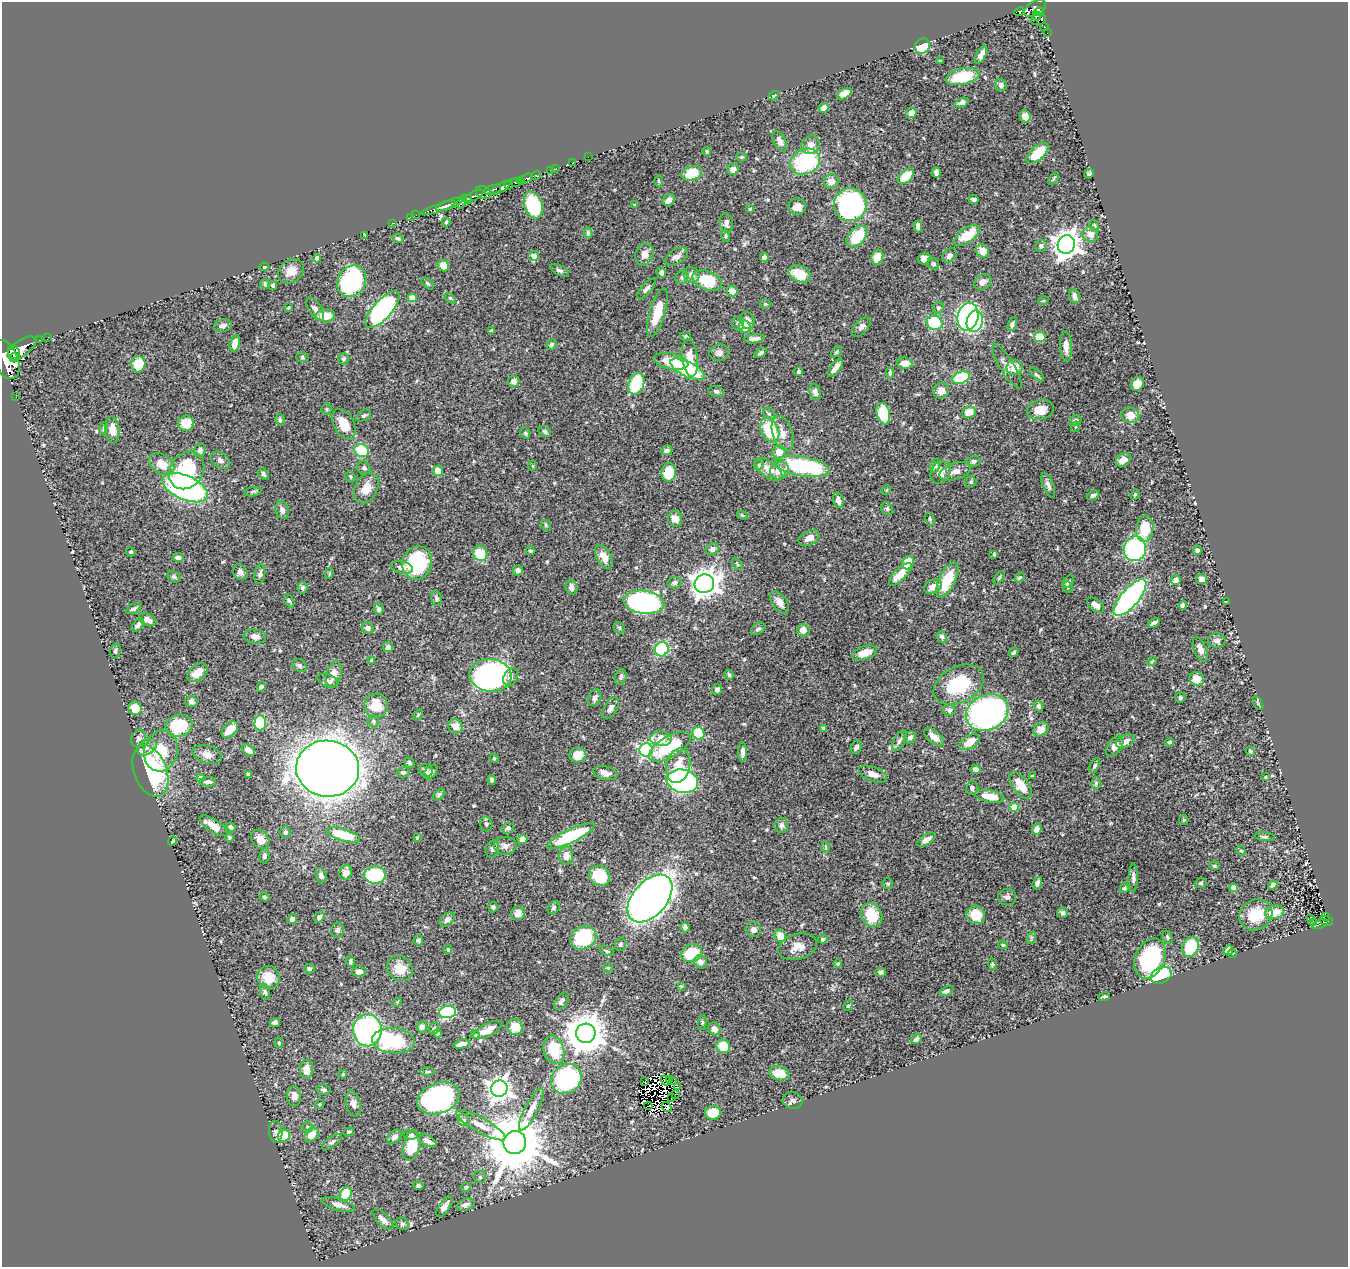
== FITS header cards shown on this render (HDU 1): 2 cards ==
NAXIS1  =                 1346
NAXIS2  =                 1265

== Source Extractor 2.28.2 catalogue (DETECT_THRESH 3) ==
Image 1346 x 1265 px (HDU 1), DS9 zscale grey, 1 PNG px = 1 image px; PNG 1350 x 1269 px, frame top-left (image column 1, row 1265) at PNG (2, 2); each listed source drawn as its Kron ellipse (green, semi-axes under 4 px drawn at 4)
Background 0.512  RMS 0.018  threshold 0.053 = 3 sigma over >= 5 px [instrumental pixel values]
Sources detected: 557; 9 with non-positive FLUX_AUTO (blend fragments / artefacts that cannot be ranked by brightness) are neither listed nor drawn; of the other 548, the 500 brightest by FLUX_AUTO listed and drawn (48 fainter detections omitted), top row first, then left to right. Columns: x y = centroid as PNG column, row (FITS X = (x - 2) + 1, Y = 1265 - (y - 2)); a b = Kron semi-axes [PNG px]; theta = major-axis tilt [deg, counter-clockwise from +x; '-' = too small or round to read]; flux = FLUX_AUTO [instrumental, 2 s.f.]
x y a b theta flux
1035 8 12 7 28 490
1039 11 5 4 - 170
1019 12 5 4 - 110
1037 16 4 4 - 130
1039 20 8 5 19 200
1044 27 4 3 - 15
1047 33 2 2 - 4.6
922 46 8 7 - 43
981 55 10 4 63 7.2
940 61 4 2 - 1.3
962 77 17 8 12 52
1001 85 6 5 - 4.2
844 94 8 5 29 12
773 96 5 4 - 1.6
962 103 7 4 23 8.1
824 108 5 5 - 5.2
911 113 5 5 - 12
1025 116 6 5 - 7.5
780 141 11 6 -64 5.6
811 145 10 9 - 9.7
707 151 4 3 - 1.2
1038 153 13 6 43 28
588 157 2 2 - 9.4
742 157 5 4 - 1.4
805 162 15 12 26 100
572 163 2 2 - 2.1
556 168 2 2 - 5.2
733 169 6 5 - 7.8
550 170 2 2 - 11
936 172 5 4 - 4.3
692 173 10 7 19 31
1089 174 5 3 - 1.9
536 175 5 3 - 79
906 176 9 6 41 31
527 178 6 3 17 230
1054 178 7 3 55 1.4
521 181 4 3 - 270
659 181 5 3 - 1.3
831 181 7 7 - 10
516 182 5 3 - 300
509 185 4 3 - 240
501 188 12 4 31 820
493 190 9 3 19 340
484 193 8 6 -21 280
474 196 10 4 25 290
468 199 5 3 - 200
974 199 5 3 - 3.7
669 200 7 5 35 5.8
462 202 7 4 68 110
449 205 14 4 21 800
533 205 14 9 -71 84
634 205 4 3 - 1.2
850 205 16 16 - 190
797 206 9 8 - 12
438 208 18 3 19 790
750 209 3 3 - 1.5
416 215 2 2 - 12
410 217 2 2 - 11
446 222 4 4 - 1.6
392 223 2 2 - 11
726 223 10 6 -83 5.5
1094 225 6 4 -59 1.9
918 226 6 4 -84 6.8
588 233 5 3 - 1.9
1090 234 8 7 - 8.2
365 235 3 2 - 1.3
726 236 6 4 -77 2
857 236 12 8 46 45
967 236 15 7 36 30
398 238 5 4 - 2.5
1066 244 9 8 - 1400
1041 246 6 5 - 3.4
982 251 7 6 - 14
645 254 11 9 70 8.4
534 256 5 5 - 9
949 256 8 6 45 5
676 257 13 7 31 6.5
764 257 5 4 - 4.2
877 257 8 6 70 18
317 258 4 4 - 7.6
924 259 6 6 - 6.4
933 264 6 5 - 2.9
443 266 6 5 - 15
264 267 5 4 - 1.7
559 270 10 5 -27 3.1
291 271 14 11 36 12
661 273 5 5 - 4.4
799 274 11 8 -24 29
691 275 8 7 - 6.7
682 277 7 6 - 3.3
707 280 15 9 -21 44
352 281 16 14 56 210
983 282 9 7 37 7.8
428 283 7 4 -41 1.8
265 284 5 4 - 3.1
273 286 4 3 - 2.4
646 289 13 5 49 3.8
732 291 6 5 - 9.7
1074 296 7 5 -70 5.2
412 298 4 4 - 19
450 298 6 4 -43 1.4
1043 301 5 3 - 1.2
765 304 5 5 - 1.5
288 307 4 2 - 1.2
938 308 6 5 - 2.4
315 309 13 6 -56 5.4
382 310 23 9 48 240
657 313 25 7 74 32
326 316 9 6 -1 22
968 317 14 10 77 200
747 320 8 7 - 4.7
975 321 11 8 76 110
935 323 8 7 - 52
738 324 7 6 - 3.1
1012 324 7 4 69 2.9
223 326 9 6 11 5.9
745 327 6 5 - 17
861 327 12 6 48 5.8
492 331 3 3 - 3
686 336 5 3 - 1.9
48 337 2 2 - 9.2
1040 337 6 5 - 25
754 339 10 4 8 5.5
39 340 2 2 - 8.7
235 343 8 5 75 11
551 344 5 4 - 2.1
1066 346 15 6 -87 8.6
21 348 16 8 36 1900
14 352 7 6 - 920
836 352 6 4 42 2
719 353 10 8 17 5.2
760 353 7 4 36 3
14 357 5 3 - 440
302 357 6 5 - 1.9
690 358 19 8 -83 16
343 359 5 5 - 2.7
6 360 20 12 -68 2700
671 361 17 7 -11 30
905 363 8 5 -4 13
138 364 8 7 - 28
1007 366 25 7 -59 8
1014 367 8 7 - 19
835 368 10 5 52 7.9
687 369 19 7 -26 79
799 372 4 4 - 2.5
890 373 5 4 - 2.6
1037 375 9 4 -42 2.4
961 377 9 6 23 69
514 381 6 5 - 6.8
636 384 11 7 68 71
1137 384 7 6 - 14
716 391 8 5 -10 3.3
941 391 8 7 - 8
815 392 8 5 -72 4.8
16 397 2 2 - 7.1
327 409 5 5 - 1.7
1040 410 13 10 15 13
969 412 7 6 - 18
769 414 6 5 - 2.3
883 414 11 6 -78 46
364 415 8 5 31 2.7
1130 415 9 7 -11 15
280 420 6 4 -77 2.4
1075 420 6 5 - 3.8
186 423 8 7 - 26
344 424 16 10 -60 23
1075 427 5 3 - 1.4
104 428 6 4 75 1.6
112 430 13 7 -85 11
770 430 12 8 -62 58
545 431 6 5 - 2.4
525 433 6 4 -64 1.8
783 433 18 10 -72 13
200 450 7 5 75 3.7
667 450 6 4 24 4.5
362 451 7 6 - 40
779 452 7 6 - 16
220 460 11 7 -35 6.1
1123 460 8 6 37 11
973 461 7 5 14 3.4
162 464 14 9 -36 18
759 465 5 4 - 1.8
533 466 5 3 - 1.2
802 466 27 9 -10 150
935 466 7 5 76 2.1
364 468 7 6 - 2.8
769 469 16 8 -36 13
186 470 20 16 54 77
780 470 10 8 21 16
438 471 5 5 - 14
955 471 16 8 17 8.9
940 472 12 9 61 9.4
669 473 9 7 83 38
263 474 6 4 -59 2.4
350 477 5 5 - 1.8
971 482 5 5 - 1.8
1048 485 13 5 -68 4.7
185 488 24 12 -24 290
366 488 16 11 62 17
886 490 5 4 - 1.2
253 492 9 4 10 2.1
1093 495 6 4 22 3.5
1135 495 5 4 - 1.5
838 500 8 5 -76 5.7
887 509 7 5 -56 2.4
282 510 9 6 -73 5.9
742 515 5 4 - 1.5
675 519 8 7 - 11
930 519 7 4 -74 2
546 525 5 4 - 1.9
1145 529 13 8 83 31
809 538 11 6 26 7.9
712 549 7 5 32 4.7
1135 549 12 11 - 150
1197 550 4 4 - 3.6
531 551 5 4 - 2.3
131 552 5 4 - 1.9
480 553 8 7 - 36
994 554 4 3 - 1.6
178 557 5 4 - 4.3
604 557 13 7 -60 13
417 563 17 15 69 75
908 563 7 5 64 28
737 564 7 3 -53 1.5
402 568 11 6 -13 7.3
518 570 5 5 - 4.1
240 572 8 7 - 5.7
329 573 6 4 72 1.4
260 574 10 5 80 3.5
900 574 15 6 45 16
174 577 7 5 -30 3
1020 577 5 4 - 2
999 578 7 3 55 1.5
1201 579 6 4 -14 4.6
947 580 19 8 64 38
1176 580 5 4 - 6.7
1068 582 7 5 53 2.9
674 583 7 5 11 4
704 584 10 9 - 1200
571 587 7 6 - 6.1
933 587 9 6 30 11
1068 587 6 5 - 1.9
303 588 6 5 - 3
436 598 7 5 -76 2.6
1130 598 23 9 49 370
289 601 7 4 -61 2
1226 601 4 2 - 1.3
644 602 20 11 -7 320
780 602 13 7 -54 8.5
1096 605 10 5 -36 6.1
1183 605 4 4 - 4.7
134 609 8 4 24 3.1
378 609 6 5 - 2.5
148 620 9 5 -23 5.6
1154 623 6 3 29 4.3
138 625 8 5 53 4.9
368 628 6 5 - 4.5
619 628 6 5 - 1.9
758 629 8 5 35 2.8
803 630 6 6 - 9.4
255 637 11 7 -7 6.7
942 637 6 5 - 3.3
1217 640 8 7 - 4.5
388 647 5 5 - 4
662 649 7 6 - 100
1200 649 13 6 -68 7.3
115 651 8 5 77 2.6
1013 652 5 3 - 1.7
865 653 13 6 18 15
371 660 4 3 - 1.6
1152 661 5 4 - 1.4
299 665 8 5 -32 2.7
197 673 11 7 38 13
334 674 13 7 74 12
490 675 21 16 -6 340
729 675 5 4 - 1.9
511 677 9 6 62 4.5
621 677 8 5 73 2.8
1197 679 7 6 - 16
328 681 11 6 -21 5.1
959 685 27 18 28 67
261 687 5 4 - 3
717 689 5 5 - 2.7
595 698 9 6 63 4.6
1180 698 5 5 - 2.4
191 701 6 5 - 3.8
1258 703 7 3 -60 1.6
376 706 12 11 - 28
1039 706 5 4 - 3.3
135 708 7 6 - 18
610 708 12 6 59 5.1
949 710 6 6 - 3.3
987 712 22 17 25 430
418 715 6 3 47 1.3
373 721 6 5 - 2.2
260 723 7 6 - 47
179 726 13 11 11 70
455 726 7 6 - 9.6
823 728 4 3 - 2.1
230 729 10 6 45 16
1041 729 8 6 36 8.9
698 733 6 5 - 55
910 737 6 5 - 4.6
934 737 12 6 -39 11
138 738 9 6 69 4.3
661 739 11 7 -1 20
899 741 11 5 61 3.9
1125 741 10 6 28 6.9
970 742 11 6 31 19
1169 742 4 4 - 1.9
1115 746 12 7 55 6.3
147 747 10 7 32 7.2
670 747 23 10 30 64
856 747 7 5 62 4.3
248 750 7 5 -40 7.5
646 750 6 6 - 280
161 751 20 17 77 35
1250 751 5 4 - 1.8
743 752 9 4 89 6.3
207 754 15 9 -17 9.3
578 755 8 7 - 12
494 758 4 4 - 1.2
409 763 5 4 - 1.7
678 766 18 12 78 24
1095 766 8 4 61 2.4
328 769 31 28 -7 1900
976 769 5 4 - 5
426 770 7 6 - 2.9
150 771 27 16 -69 150
403 772 6 5 - 2.5
431 772 9 5 48 4.3
605 773 12 6 -11 8.2
248 774 4 3 - 1.7
873 774 15 7 -21 9.6
1032 776 4 3 - 1.6
1265 777 3 3 - 1.2
201 778 4 4 - 7.2
492 780 5 4 - 2.5
682 781 16 11 -11 370
208 782 8 4 2 3.9
1096 783 6 4 76 2
1021 785 15 8 -52 23
972 788 7 6 - 3.4
439 795 7 4 39 2.3
990 796 15 6 -11 23
1014 807 4 4 - 27
1184 820 5 4 - 1.3
486 824 7 6 - 2.8
781 825 7 7 - 4.2
213 826 16 6 -34 12
231 827 5 4 - 3.1
508 828 6 5 - 2.3
1037 829 5 5 - 6.9
285 832 6 5 - 3.1
343 835 17 6 -16 46
571 836 26 6 26 85
229 837 4 4 - 2.1
417 837 4 3 - 1.4
1265 837 10 4 -5 2.4
260 839 10 8 -49 10
522 839 5 5 - 7.4
926 840 10 5 33 7.1
172 841 5 3 - 1.6
505 846 11 9 -1 6.1
826 847 6 4 -89 1.3
492 849 9 6 72 3.1
1241 851 5 4 - 1.2
264 856 7 5 83 3
566 856 9 7 83 9.3
1214 866 5 4 - 1.5
346 872 8 6 72 10
321 875 7 5 -72 4.9
375 875 11 8 1 100
599 876 11 9 -37 42
1133 878 14 4 89 4.4
1037 883 6 4 72 3.3
1201 883 6 5 - 2.3
888 884 5 5 - 2.1
1273 885 5 4 - 4.4
1124 888 4 4 - 1.9
1233 888 4 4 - 13
264 897 5 3 - 1.7
1007 897 9 8 - 4.3
650 898 28 17 49 870
493 907 5 4 - 2.3
554 907 7 5 48 2.6
1274 912 10 6 14 22
518 913 7 6 - 6.5
1062 913 5 5 - 2.9
871 915 12 10 -57 37
976 915 10 9 - 24
1256 915 17 15 31 33
1325 916 3 2 - 16
319 917 6 4 54 3.2
1310 918 4 2 - 2.2
292 919 5 4 - 5.4
447 920 9 5 39 5
1326 921 7 5 -16 98
1314 922 3 2 - 5.3
1320 924 8 3 20 96
685 927 5 4 - 4.3
338 930 7 6 - 2.8
753 930 8 7 - 5.8
780 936 6 5 - 19
1167 937 7 5 -65 2
583 938 13 11 31 81
1031 938 6 4 72 1.8
823 939 5 4 - 3
418 940 5 4 - 2.6
620 944 7 5 73 2.8
1003 945 5 4 - 1.8
798 947 20 13 16 14
1191 947 10 8 66 52
448 949 5 4 - 1.5
1228 950 5 4 - 10
607 951 8 3 -20 2.1
691 953 11 8 23 48
1232 954 4 2 - 1.6
1150 958 21 14 67 120
351 961 6 4 -75 2.1
700 962 7 6 - 6.1
838 964 4 3 - 1.8
992 964 6 4 -71 1.7
400 968 13 11 -42 20
608 968 5 4 - 1.5
309 969 5 4 - 2.9
359 972 7 5 2 5.7
881 972 5 4 - 2.8
1161 975 11 7 27 78
269 977 12 11 - 21
681 986 4 3 - 1.4
947 991 7 4 22 4.1
265 992 8 4 -74 2.5
1104 997 6 3 21 2.4
561 1001 10 5 53 4.3
397 1002 5 4 - 1.4
848 1005 5 4 - 1.5
448 1012 8 6 5 110
275 1022 5 4 - 5.4
702 1022 7 4 83 1.4
422 1027 5 5 - 6.2
515 1027 8 8 - 16
434 1028 6 4 71 2.4
714 1029 7 6 - 7.8
367 1030 16 14 -89 250
488 1030 16 6 27 16
586 1033 10 9 - 3400
438 1034 4 4 - 2.1
475 1035 4 4 - 1.3
916 1039 6 4 39 3.9
393 1041 21 12 -5 87
279 1043 5 4 - 1.6
462 1044 8 4 14 6.9
723 1046 7 6 - 33
554 1050 14 10 -76 36
306 1069 9 6 88 14
427 1072 7 3 1 1.7
779 1073 10 7 -10 23
343 1074 4 4 - 1.3
566 1079 16 14 39 180
670 1079 3 2 - 4.9
665 1081 5 2 - 2.5
644 1082 3 2 - 1.4
674 1082 3 2 - 1.2
677 1087 2 2 - 3.8
499 1089 8 8 - 900
323 1090 7 5 -12 2.9
675 1094 3 2 - 1.6
294 1096 10 7 -87 7.2
671 1097 3 2 - 3.4
438 1098 22 15 20 290
793 1100 10 8 -11 4
320 1104 5 4 - 1.9
353 1104 13 7 -76 5.9
648 1106 4 2 - 2.5
667 1107 5 3 - 4.7
531 1109 23 6 63 12
713 1113 8 7 - 27
464 1120 6 6 - 2.8
481 1125 28 7 -29 15
308 1127 5 5 - 1.9
276 1132 11 6 -84 3.4
349 1132 5 4 - 1.4
312 1135 8 6 41 14
410 1135 7 5 -6 3.3
284 1136 6 5 - 31
394 1137 8 5 45 5.8
428 1141 10 5 -29 5.4
332 1142 11 5 36 3.1
515 1142 11 11 - 9000
412 1146 15 8 75 32
480 1177 6 6 - 2
418 1186 5 4 - 2.9
466 1187 5 3 - 2.6
346 1194 7 5 59 39
338 1205 17 6 -17 8.8
466 1205 9 5 21 5
444 1207 12 5 56 7.3
383 1220 13 6 -44 7.4
402 1224 7 6 - 2.9
At the frame edge (FLAGS 8, measured only in part): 1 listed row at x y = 6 360
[48 fainter detections neither listed nor drawn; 9 non-positive-flux detections neither listed nor drawn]